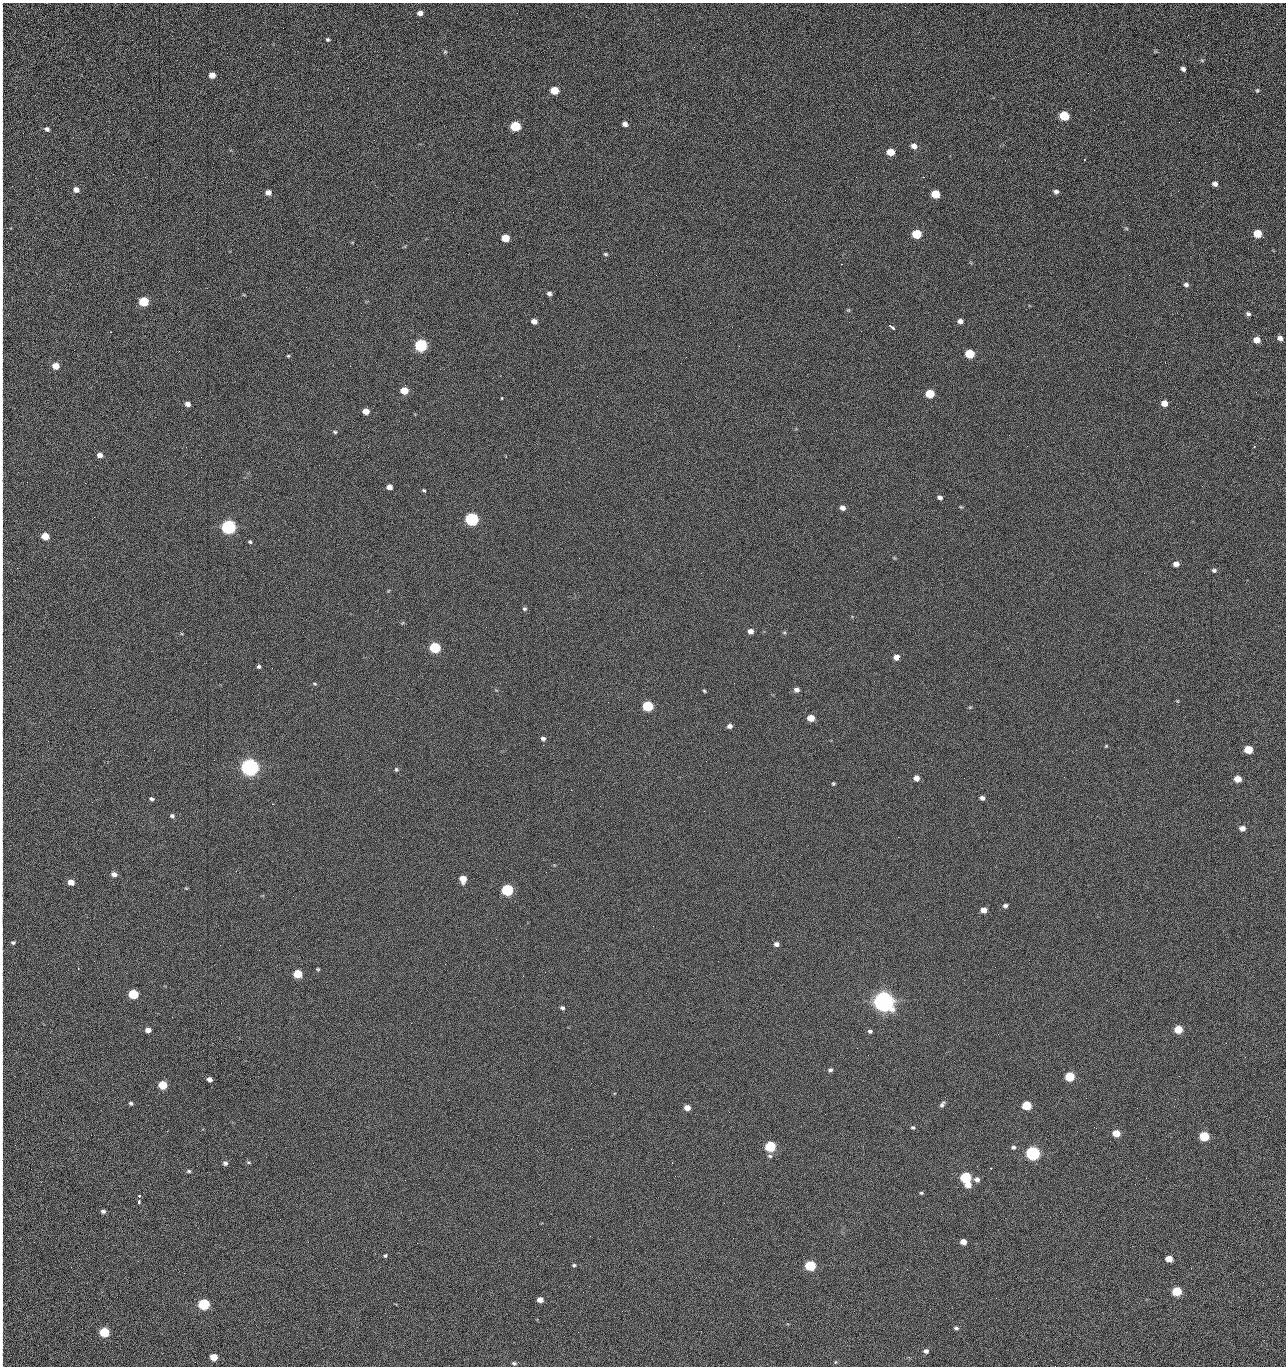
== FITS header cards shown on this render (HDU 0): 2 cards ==
NAXIS1  =                 1284 /fastest changing axis
NAXIS2  =                 1364 /next to fastest changing axis

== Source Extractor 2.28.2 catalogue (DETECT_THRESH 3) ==
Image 1284 x 1364 px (HDU 0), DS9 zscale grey, 1 PNG px = 1 image px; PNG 1288 x 1368 px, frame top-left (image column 1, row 1364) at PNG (2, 3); no overlay
Background 126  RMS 15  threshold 43.6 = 3 sigma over >= 5 px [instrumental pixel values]
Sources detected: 209; all 209 listed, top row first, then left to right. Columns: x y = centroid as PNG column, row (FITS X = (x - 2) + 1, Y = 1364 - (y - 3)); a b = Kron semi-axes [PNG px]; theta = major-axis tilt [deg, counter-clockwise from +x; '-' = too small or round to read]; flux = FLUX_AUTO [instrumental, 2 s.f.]
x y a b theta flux
420 13 5 4 - 4.8e+03
2 15 14 2 90 2.6e+03
1188 35 3 2 - 1.6e+03
328 39 5 4 - 1.6e+03
670 41 2 2 - 2.3e+03
2 47 13 2 -88 2.7e+03
445 52 6 5 - 1.4e+03
1202 60 5 5 - 1.4e+03
2 65 13 2 90 2.6e+03
1183 69 5 4 - 2.9e+03
212 75 5 5 - 8.5e+03
554 90 6 5 - 2.3e+04
1257 90 6 5 - 1.5e+03
2 103 19 2 90 3.4e+03
1064 116 6 5 - 4.3e+04
1179 122 2 2 - 1.2e+03
2 124 10 2 90 1.8e+03
625 124 6 5 - 3.6e+03
515 126 6 5 - 5.3e+04
47 129 6 5 - 2.7e+03
2 137 11 2 90 1.9e+03
914 146 6 5 - 6.3e+03
891 152 6 5 - 1.6e+04
1084 159 2 2 - 6.3e+02
1005 160 2 2 - 1.5e+03
1041 161 2 2 - 1.9e+03
856 177 2 2 - 2.4e+03
923 177 2 2 - 3.1e+04
1215 184 5 5 - 3.7e+03
76 190 6 6 - 5.2e+03
268 192 6 5 - 5.7e+03
1056 192 6 5 - 2.8e+03
935 194 6 5 - 2.8e+04
2 196 16 2 90 2.9e+03
785 200 2 2 - 5.8e+02
1123 202 3 2 - 7.7e+02
2 223 22 2 90 3.8e+03
1126 228 6 4 -19 1.2e+03
1257 233 6 5 - 2.4e+04
917 234 6 5 - 4.1e+04
1263 237 2 2 - 1.0e+03
505 238 6 5 - 1.9e+04
605 254 5 4 - 1.5e+03
841 264 2 2 - 2.7e+04
2 271 26 2 -90 4.4e+03
656 275 2 2 - 5.9e+02
1186 285 6 5 - 2.8e+03
306 287 2 2 - 7.0e+02
549 294 5 4 - 3.0e+03
2 300 15 2 90 2.5e+03
144 301 6 5 - 5.1e+04
1248 314 6 5 - 2.3e+03
534 321 6 5 - 5.0e+03
960 321 6 5 - 3.8e+03
849 322 2 2 - 8.5e+02
710 323 2 2 - 3.6e+03
892 328 7 3 -40 3.0e+03
1280 338 6 5 - 4.5e+03
1257 340 6 5 - 1.0e+04
421 345 6 6 - 1.6e+05
2 346 8 2 90 1.3e+03
739 346 2 2 - 6.0e+02
969 354 6 5 - 3.9e+04
288 356 4 4 - 1.1e+03
56 366 6 5 - 1.1e+04
350 366 2 2 - 2.5e+03
404 391 6 5 - 1.9e+04
1256 392 3 2 - 1.6e+03
930 394 6 5 - 3.2e+04
502 398 3 3 - 2.5e+03
1164 403 5 5 - 9.7e+03
188 404 5 4 - 4.6e+03
366 411 5 5 - 9.1e+03
2 419 10 2 90 1.4e+03
335 432 5 4 - 1.4e+03
1009 435 2 2 - 1.3e+03
1027 446 2 2 - 4.8e+02
186 447 2 2 - 2.9e+03
1254 447 4 2 - 5.6e+02
100 455 5 5 - 5.4e+03
85 483 3 2 - 1.0e+03
2 484 11 2 90 1.6e+03
389 487 5 5 - 5.2e+03
424 490 5 4 - 1.3e+03
940 497 5 4 - 3.0e+03
961 507 5 4 - 9.9e+02
842 508 6 5 - 4.8e+03
779 509 2 2 - 5.1e+02
472 519 6 6 - 1.9e+05
2 522 9 2 90 1.3e+03
228 527 6 6 - 3.2e+05
45 536 5 5 - 1.9e+04
250 542 4 4 - 1.4e+03
1176 564 5 5 - 5.4e+03
1214 570 6 5 - 2.2e+03
524 609 5 5 - 1.7e+03
2 628 14 2 90 2.2e+03
751 631 6 5 - 5.4e+03
784 632 6 4 0 1.2e+03
435 648 6 5 - 8.9e+04
896 657 5 5 - 6.7e+03
259 667 5 4 - 1.9e+03
314 684 6 3 -19 1.1e+03
796 690 6 5 - 4.1e+03
704 691 5 4 - 1.2e+03
1177 701 6 4 -89 9.6e+02
2 704 18 2 90 2.9e+03
648 706 6 5 - 7.6e+04
970 707 6 3 18 1.0e+03
811 718 5 5 - 1.4e+04
730 726 6 5 - 3.7e+03
543 739 5 4 - 2.6e+03
543 745 2 2 - 3.6e+03
1106 746 5 3 - 9.3e+02
1248 749 6 5 - 2.6e+04
706 761 2 2 - 2.2e+03
250 767 7 6 - 7.2e+05
396 769 6 5 - 1.5e+03
726 772 2 2 - 2.5e+03
916 778 5 5 - 6.0e+03
1238 779 5 5 - 1.3e+04
833 783 4 4 - 1.2e+03
2 794 10 2 90 1.5e+03
982 798 4 4 - 3.6e+03
151 799 6 4 -28 1.8e+03
172 816 6 5 - 2.0e+03
1242 828 5 5 - 5.9e+03
114 874 5 5 - 5.4e+03
463 879 6 5 - 1.3e+04
71 882 5 5 - 9.5e+03
507 890 6 5 - 1.2e+05
1005 906 5 4 - 2.7e+03
984 910 5 5 - 9.0e+03
13 943 4 3 - 1.6e+03
776 944 5 5 - 3.4e+03
318 969 4 3 - 1.1e+03
298 974 6 5 - 3.3e+04
523 976 2 2 - 2.1e+03
133 994 6 5 - 5.2e+04
883 1001 7 7 - 1.2e+06
562 1008 5 4 - 2.0e+03
411 1023 2 2 - 5.5e+03
1178 1029 6 5 - 2.8e+04
148 1030 5 4 - 6.2e+03
870 1031 5 4 - 2.1e+03
857 1048 2 2 - 1.4e+03
2 1055 15 2 90 2.5e+03
1245 1057 2 2 - 2.0e+03
830 1070 6 4 -3 2.2e+03
1179 1076 2 2 - 2.8e+03
1069 1077 6 5 - 4.7e+04
209 1079 5 4 - 4.9e+03
163 1085 6 5 - 3.0e+04
2 1103 14 2 90 2.5e+03
131 1103 4 4 - 1.8e+03
942 1104 9 5 61 2.8e+03
1027 1106 6 5 - 4.3e+04
687 1108 5 5 - 8.6e+03
729 1112 2 2 - 9.5e+02
913 1127 6 5 - 1.8e+03
1096 1128 2 2 - 4.2e+02
1116 1133 5 5 - 1.7e+04
91 1135 2 2 - 2.3e+03
1204 1136 6 5 - 5.7e+04
2 1138 9 2 90 1.6e+03
770 1146 6 5 - 7.8e+04
1013 1147 6 5 - 2.3e+03
571 1149 3 2 - 9.8e+02
1033 1153 6 6 - 2.8e+05
770 1156 7 5 -15 2.1e+03
248 1162 6 3 -19 1.1e+03
225 1163 5 5 - 2.6e+03
2 1164 7 2 90 1.2e+03
991 1168 3 2 - 9.2e+02
189 1171 5 4 - 1.6e+03
965 1177 6 5 - 8.4e+04
977 1180 6 6 - 4.0e+03
968 1185 6 5 - 9.9e+03
2 1186 11 2 90 1.9e+03
921 1193 5 4 - 1.4e+03
139 1196 3 3 - 2.1e+03
139 1202 4 3 - 5.2e+03
103 1211 5 4 - 2.6e+03
280 1219 2 2 - 2.0e+03
2 1226 12 2 90 2.2e+03
308 1242 2 2 - 2.0e+03
963 1242 5 4 - 8.5e+03
417 1243 2 2 - 5.3e+03
385 1256 4 4 - 1.4e+03
1169 1259 5 5 - 1.3e+04
574 1265 4 4 - 1.5e+03
810 1266 6 5 - 7.9e+04
1191 1268 2 2 - 4.5e+02
1177 1291 6 5 - 4.6e+04
583 1292 2 2 - 4.1e+02
996 1298 2 2 - 2.8e+03
540 1300 5 4 - 7.3e+03
204 1304 6 5 - 9.9e+04
2 1305 28 2 89 5.8e+03
622 1311 3 2 - 7.3e+02
956 1328 5 4 - 2.1e+03
104 1332 6 5 - 5.3e+04
578 1332 2 2 - 3.6e+03
926 1351 6 5 - 3.4e+03
213 1357 5 5 - 1.8e+04
2 1359 12 2 90 1.5e+03
835 1362 5 4 - 1.0e+03
514 1363 5 4 - 1.8e+03
1055 1366 2 2 - 2.0e+03
At the frame edge (FLAGS 8, measured only in part): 26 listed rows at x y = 2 15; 2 47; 2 65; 2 103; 2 124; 2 137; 2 196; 2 223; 2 271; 2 300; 2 346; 2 419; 2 484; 2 522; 2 628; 2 704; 2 794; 2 1055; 2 1103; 2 1138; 2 1164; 2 1186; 2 1226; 2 1305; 2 1359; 1055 1366

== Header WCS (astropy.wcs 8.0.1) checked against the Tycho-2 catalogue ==
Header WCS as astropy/WCSLIB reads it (CRVAL/CRPIX/CD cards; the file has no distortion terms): RA---TAN/DEC--TAN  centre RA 15:41:40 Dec +51:59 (235.42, +51.99 deg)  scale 1.26 arcsec/px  FOV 26.9' x 28.5'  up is +92 deg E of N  parity flipped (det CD > 0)
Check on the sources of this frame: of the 60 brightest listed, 10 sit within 2.0 arcsec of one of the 12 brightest Tycho-2 stars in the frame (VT <= 12.29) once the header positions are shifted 0.34 arcsec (0.10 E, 0.32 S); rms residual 1.00 arcsec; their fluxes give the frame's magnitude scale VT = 24.49 - 2.5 log10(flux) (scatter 0.26 mag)
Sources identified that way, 10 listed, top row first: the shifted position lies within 2.0 arcsec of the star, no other Tycho-2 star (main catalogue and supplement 1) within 4.0 arcsec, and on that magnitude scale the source's flux lands within +1.5 / -3 mag of the star's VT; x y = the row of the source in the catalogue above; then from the Tycho-2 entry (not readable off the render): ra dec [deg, ICRS J2000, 3 dp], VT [Tycho-2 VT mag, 2 dp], TYC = Tycho-2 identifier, HIP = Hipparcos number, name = IAU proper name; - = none
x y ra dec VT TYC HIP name
421 345 235.614 +52.064 11.61 3489-1132-1 - -
472 519 235.514 +52.049 11.19 3489-1407-1 - -
228 527 235.515 +52.133 11.12 3489-1380-1 - -
250 767 235.378 +52.130 9.31 3489-1322-1 76850 -
507 890 235.303 +52.042 11.52 3489-958-1 - -
883 1001 235.232 +51.912 9.59 3489-824-1 - -
1033 1153 235.143 +51.862 10.97 3489-1016-1 - -
965 1177 235.131 +51.886 12.29 3489-908-1 - -
810 1266 235.084 +51.941 11.45 3489-1346-1 - -
204 1304 235.075 +52.152 11.74 3489-912-1 - -